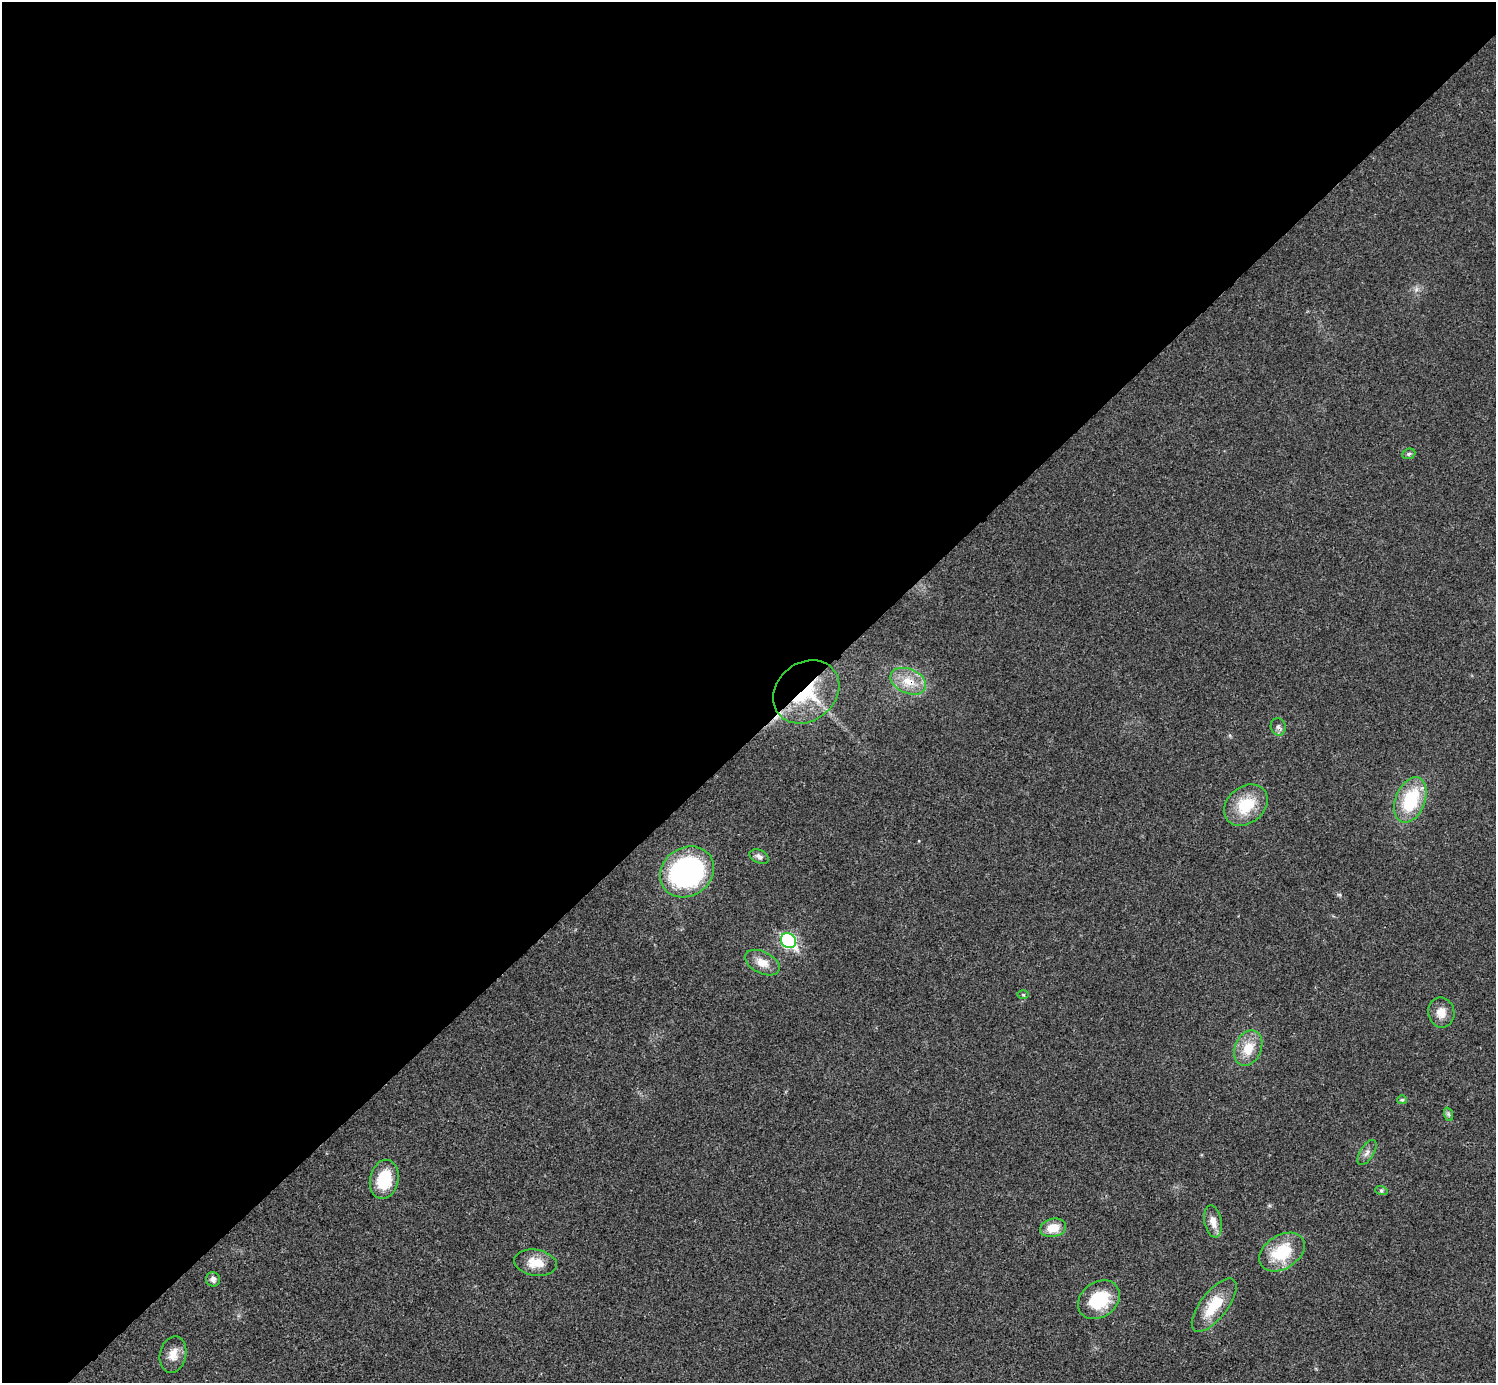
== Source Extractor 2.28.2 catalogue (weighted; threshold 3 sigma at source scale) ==
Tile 2 of 4 x 4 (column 2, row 1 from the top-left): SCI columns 1500-2993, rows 4445-5825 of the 5983 x 5983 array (HDU 1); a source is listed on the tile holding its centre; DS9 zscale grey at full resolution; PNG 1498 x 1385 px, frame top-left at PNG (2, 2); each listed source drawn as its Kron ellipse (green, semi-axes under 4 px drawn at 4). Shown black and unused: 53% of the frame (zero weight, under 3 of 4 exposures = <1% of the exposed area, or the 3 px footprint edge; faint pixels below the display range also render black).
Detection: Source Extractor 2.28.2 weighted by HDU 2 'WHT'; one run over the whole footprint, this tile lists its part. Background 0.0194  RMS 0.004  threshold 0.0179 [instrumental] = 3 sigma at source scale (4.5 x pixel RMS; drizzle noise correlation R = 1.50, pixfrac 1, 0.05/0.05 arcsec/px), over >= 5 px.
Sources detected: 28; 2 cosmic-ray / hot-pixel residue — neither listed nor drawn; the other 26 listed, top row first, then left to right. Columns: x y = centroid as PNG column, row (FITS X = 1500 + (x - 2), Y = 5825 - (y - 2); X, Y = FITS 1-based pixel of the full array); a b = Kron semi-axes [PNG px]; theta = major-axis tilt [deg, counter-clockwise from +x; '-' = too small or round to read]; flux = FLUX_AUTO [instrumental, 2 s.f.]
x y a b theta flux
1409 454 7 5 22 0.73
908 681 19 12 -24 7.8
806 692 35 29 38 27
1278 727 9 7 -78 1.4
1410 800 24 14 69 22
1246 805 24 18 39 14
759 857 10 6 -24 1.5
687 872 28 24 34 70
788 941 8 7 - 69
762 963 19 11 -27 4.7
1023 995 6 4 -1 0.47
1441 1012 15 13 -80 4.3
1248 1048 18 13 67 8.2
1402 1100 5 4 - 0.55
1448 1114 7 4 -71 0.81
1367 1152 14 6 57 1.9
384 1179 20 14 77 15
1381 1190 6 4 -19 0.61
1213 1221 16 8 -79 3.8
1053 1228 13 9 12 6.5
1282 1252 25 16 32 17
536 1263 21 13 -9 6.9
213 1279 7 7 - 1.7
1099 1300 22 17 37 18
1214 1305 32 13 52 13
173 1355 18 13 77 4.8
Overlapping masked pixels (flux is a lower limit): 2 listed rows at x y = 908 681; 806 692